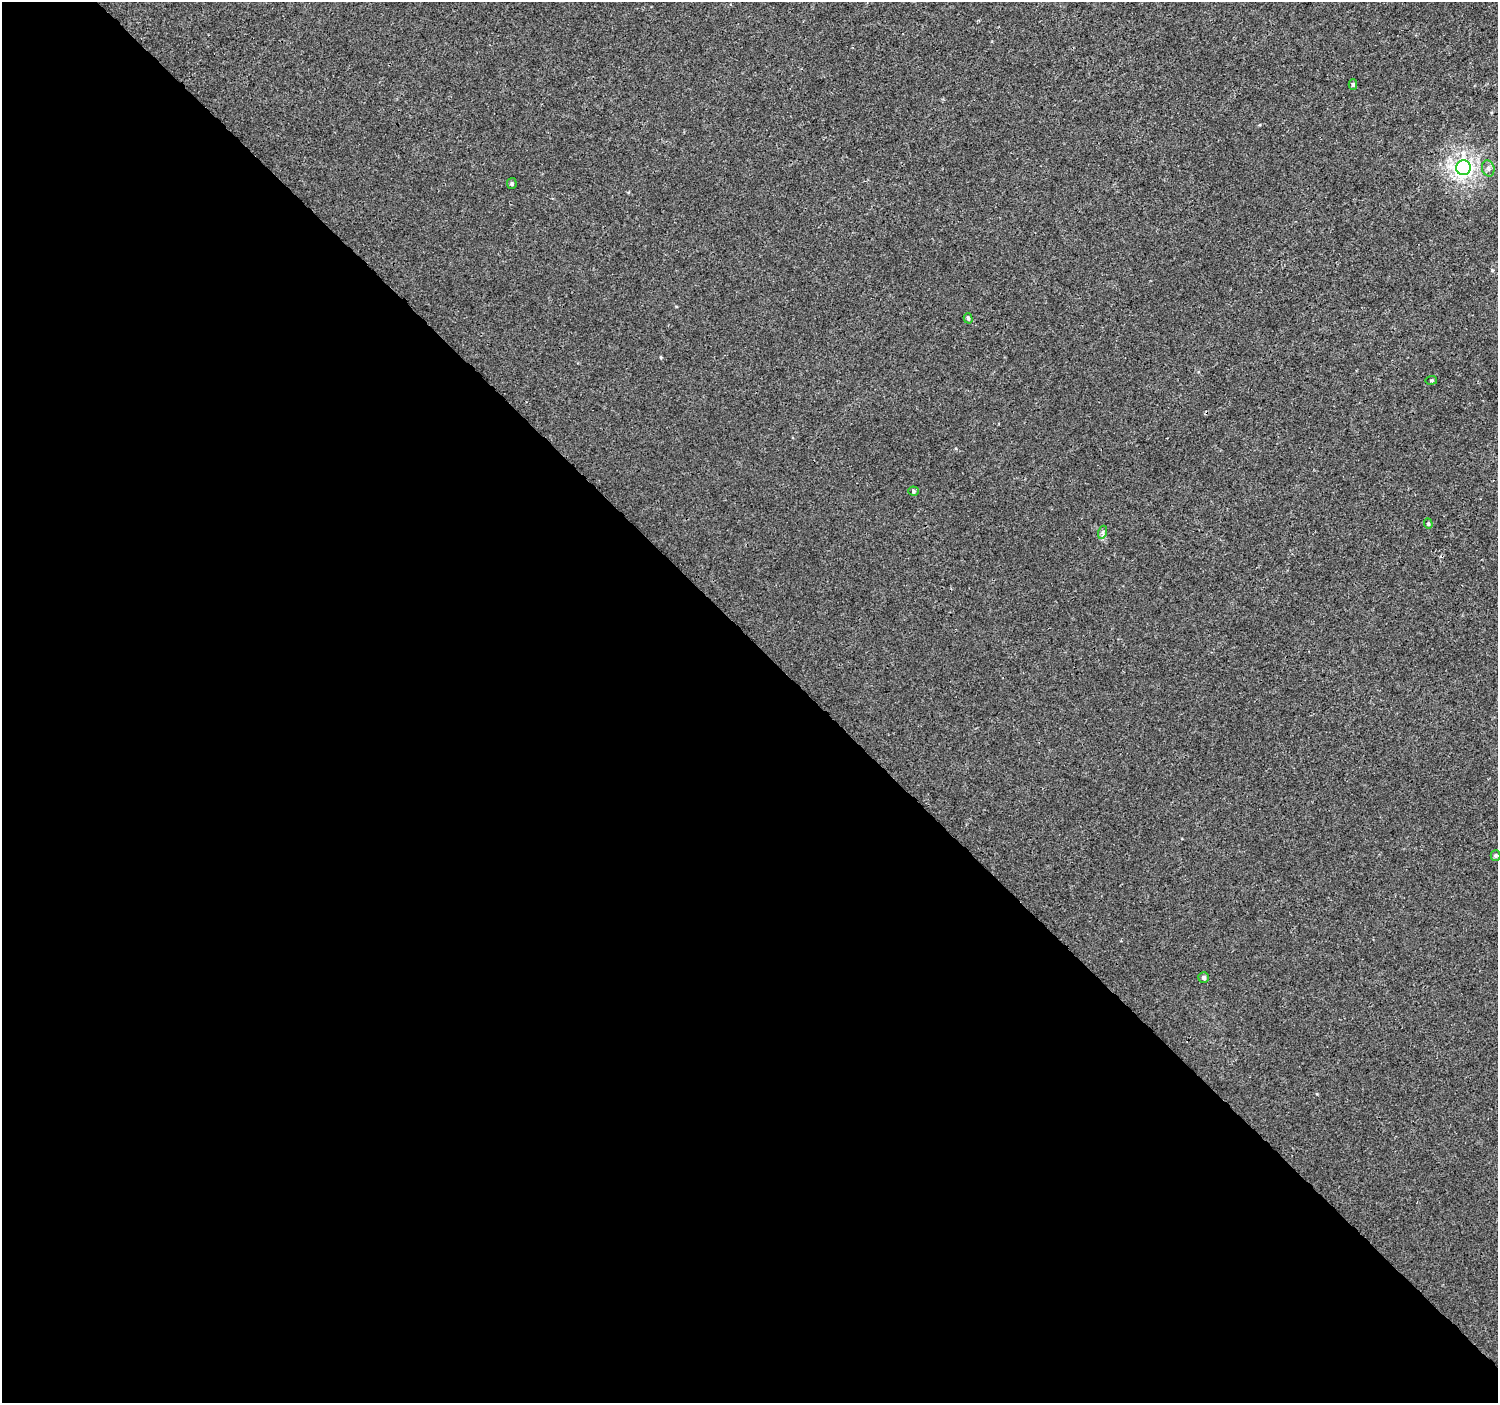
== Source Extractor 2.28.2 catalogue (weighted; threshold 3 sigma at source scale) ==
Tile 9 of 4 x 4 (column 1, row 3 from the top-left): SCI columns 39-1534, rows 1592-2992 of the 6066 x 6047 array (HDU 1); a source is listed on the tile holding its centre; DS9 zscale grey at full resolution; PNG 1500 x 1405 px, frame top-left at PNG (2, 2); each listed source drawn as its Kron ellipse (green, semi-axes under 4 px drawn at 4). Shown black and unused: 54% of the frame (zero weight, under 3 of 4 exposures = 4% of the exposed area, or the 3 px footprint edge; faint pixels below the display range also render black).
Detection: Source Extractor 2.28.2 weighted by HDU 2 'WHT'; one run over the whole footprint, this tile lists its part. Background 2.01e-04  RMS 0.0026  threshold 0.0118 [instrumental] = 3 sigma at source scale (4.5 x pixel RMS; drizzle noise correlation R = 1.50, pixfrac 1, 0.0396/0.0396 arcsec/px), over >= 5 px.
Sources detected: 11; all 11 listed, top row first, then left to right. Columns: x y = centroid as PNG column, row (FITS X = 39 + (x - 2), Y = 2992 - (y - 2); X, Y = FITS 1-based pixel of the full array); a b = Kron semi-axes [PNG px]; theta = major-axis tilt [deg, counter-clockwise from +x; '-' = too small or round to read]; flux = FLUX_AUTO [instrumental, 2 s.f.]
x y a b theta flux
1353 84 5 4 - 0.48
1463 168 7 7 - 100
1488 168 8 6 -75 0.75
512 184 5 5 - 0.41
968 318 5 4 - 0.39
1431 380 5 3 - 0.26
913 491 5 4 - 0.44
1428 524 5 4 - 0.32
1103 532 6 4 72 0.48
1496 855 5 5 - 0.4
1204 977 5 5 - 0.62